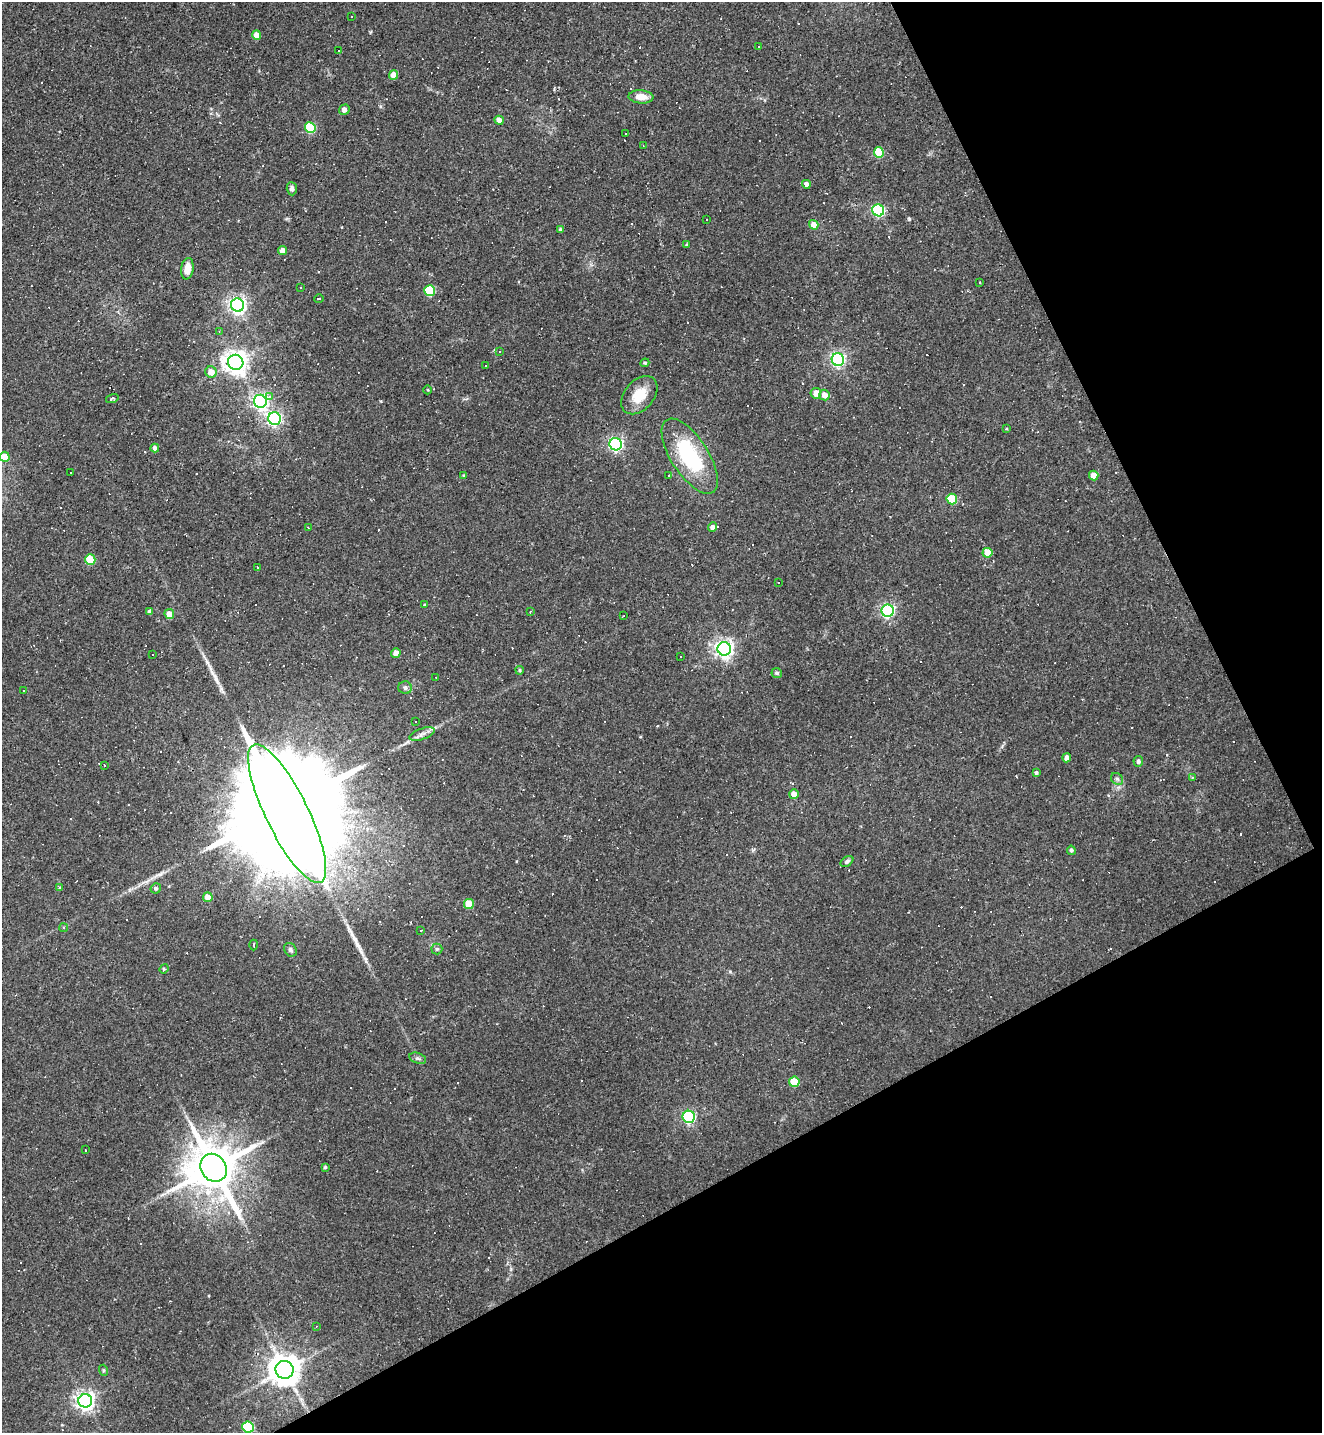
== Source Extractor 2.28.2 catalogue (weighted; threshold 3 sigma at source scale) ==
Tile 12 of 4 x 4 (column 4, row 3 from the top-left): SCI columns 4245-5564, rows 1433-2863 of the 5717 x 5726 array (HDU 1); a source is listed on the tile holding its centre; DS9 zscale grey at full resolution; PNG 1324 x 1435 px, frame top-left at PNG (2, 2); each listed source drawn as its Kron ellipse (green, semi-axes under 4 px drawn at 4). Shown black and unused: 26% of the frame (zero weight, under 2 of 3 exposures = <1% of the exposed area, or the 3 px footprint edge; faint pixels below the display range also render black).
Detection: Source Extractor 2.28.2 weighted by HDU 2 'WHT'; one run over the whole footprint, this tile lists its part. Background 0.065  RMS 0.0054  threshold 0.0241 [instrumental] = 3 sigma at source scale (4.5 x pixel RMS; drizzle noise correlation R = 1.50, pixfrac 1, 0.05/0.05 arcsec/px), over >= 5 px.
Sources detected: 179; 74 cosmic-ray / hot-pixel residue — neither listed nor drawn; the other 105 listed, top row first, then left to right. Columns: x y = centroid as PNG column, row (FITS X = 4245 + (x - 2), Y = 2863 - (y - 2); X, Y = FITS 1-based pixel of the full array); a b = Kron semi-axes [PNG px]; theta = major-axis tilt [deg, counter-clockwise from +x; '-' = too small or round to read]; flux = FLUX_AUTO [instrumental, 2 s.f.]
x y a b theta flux
351 16 3 2 - 0.62
257 35 5 4 - 6
758 47 3 3 - 0.8
339 50 3 2 - 0.44
394 75 5 4 - 6.2
641 97 12 6 -4 5.9
344 110 5 5 - 2.3
499 120 5 4 - 4.9
310 128 5 5 - 30
626 133 2 2 - 0.48
643 146 3 2 - 0.37
879 152 5 5 - 21
806 184 4 4 - 2.9
292 189 7 5 -87 1.8
878 210 6 6 - 68
706 220 3 2 - 0.8
814 225 5 4 - 4.8
560 230 4 3 - 1
687 245 4 4 - 0.55
283 251 4 4 - 4.7
187 269 11 6 81 6.4
979 283 3 2 - 0.75
300 287 3 2 - 0.42
430 291 5 5 - 31
319 299 5 3 - 4
237 305 7 6 - 200
219 331 4 3 - 0.42
499 351 3 3 - 1.1
838 359 6 6 - 130
236 362 8 7 - 430
645 363 4 4 - 0.63
486 365 3 3 - 1.7
211 372 6 5 - 6.1
428 390 4 3 - 0.47
816 393 5 5 - 4.5
639 395 22 14 49 11
824 395 5 5 - 4.2
269 397 3 3 - 3
112 398 6 3 18 1.3
260 401 6 6 - 150
275 419 6 6 - 120
1006 428 3 2 - 0.62
616 444 6 6 - 120
155 448 4 4 - 2.4
690 456 43 18 -57 45
4 457 5 5 - 8.8
71 473 2 2 - 0.51
1094 475 5 4 - 7.6
463 476 4 4 - 0.58
668 476 3 3 - 6.8
952 499 5 5 - 21
712 527 4 4 - 2.1
308 528 2 2 - 0.42
987 553 5 5 - 10
90 560 5 5 - 20
258 567 3 2 - 0.61
778 582 3 2 - 0.66
425 605 4 4 - 0.63
530 611 3 2 - 0.47
888 611 6 6 - 110
150 612 4 4 - 1.9
169 614 5 5 - 4.5
623 616 3 2 - 0.35
724 649 7 6 - 240
396 653 5 4 - 3.4
152 655 3 2 - 0.53
680 656 2 2 - 0.39
520 670 4 3 - 0.68
777 673 5 5 - 1.1
436 678 3 2 - 0.38
405 688 7 6 - 1.5
23 691 3 3 - 0.97
416 722 3 2 - 0.54
422 734 13 5 21 2.5
1067 758 4 4 - 3.2
1138 761 5 5 - 1.5
104 766 2 2 - 0.42
1036 773 4 4 - 1.1
1192 777 4 3 - 0.61
1117 779 6 5 - 1.1
794 794 5 4 - 4.5
287 814 77 21 -64 35000
1071 850 4 4 - 1.2
847 861 7 4 34 1.3
59 888 4 2 - 1
156 888 5 5 - 1
208 897 5 5 - 5.5
469 904 5 5 - 13
64 928 4 4 - 1.1
421 931 3 3 - 2
254 945 5 2 - 0.47
437 949 5 5 - 0.94
290 950 7 6 - 1.2
164 969 5 4 - 0.67
418 1058 9 5 -19 1.3
794 1082 5 5 - 15
689 1117 6 6 - 91
85 1150 3 2 - 0.85
325 1167 4 3 - 0.79
214 1168 14 12 -57 2900
316 1326 2 2 - 0.43
103 1370 5 3 - 0.65
285 1370 9 9 - 960
85 1401 7 6 - 260
248 1427 6 5 - 41
Overlapping masked pixels (flux is a lower limit): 1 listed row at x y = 287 814
Isophote crosses this tile's border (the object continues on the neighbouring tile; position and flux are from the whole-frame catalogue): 1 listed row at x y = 4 457
Unlisted compact peaks at least as high as the median listed source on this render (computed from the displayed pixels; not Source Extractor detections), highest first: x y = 909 219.